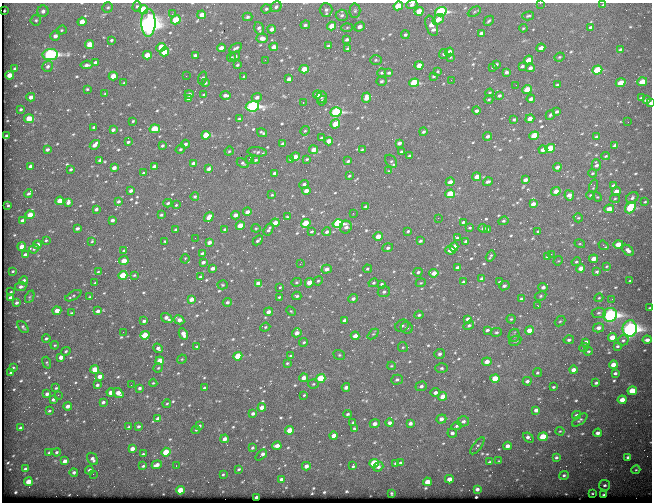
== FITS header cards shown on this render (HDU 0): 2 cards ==
NAXIS1  =                  650
NAXIS2  =                  500

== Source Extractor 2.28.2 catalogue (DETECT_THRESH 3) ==
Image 650 x 500 px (HDU 0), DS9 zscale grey, 1 PNG px = 1 image px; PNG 654 x 504 px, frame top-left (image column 1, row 500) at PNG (2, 3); each listed source drawn as its Kron ellipse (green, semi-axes under 4 px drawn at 4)
Background 620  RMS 3.2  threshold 9.51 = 3 sigma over >= 5 px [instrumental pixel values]
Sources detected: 646; of the 646, the 500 brightest by FLUX_AUTO listed and drawn (146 fainter detections omitted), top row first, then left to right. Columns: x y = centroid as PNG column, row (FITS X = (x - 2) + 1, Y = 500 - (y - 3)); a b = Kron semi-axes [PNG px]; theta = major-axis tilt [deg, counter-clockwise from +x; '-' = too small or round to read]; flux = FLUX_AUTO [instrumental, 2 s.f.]
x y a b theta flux
540 3 2 2 - 400
412 4 5 4 - 650
603 5 4 3 - 230
137 6 5 4 - 390
398 6 5 4 - 5000
108 7 5 5 - 330
276 7 6 5 - 570
266 9 5 4 - 420
143 10 5 4 - 7300
326 10 7 6 - 650
4 11 2 2 - 210
43 11 5 5 - 710
355 11 7 5 88 420
419 11 5 4 - 3000
441 12 6 4 16 29000
474 12 7 4 29 260
172 14 2 2 - 530
202 15 4 4 - 1500
342 15 6 5 - 510
528 16 6 3 15 360
247 17 5 4 - 400
438 19 6 4 37 2200
36 20 5 5 - 360
176 20 5 4 - 6600
489 21 5 3 - 340
82 22 4 4 - 2700
148 23 14 7 89 170000
305 25 5 4 - 470
332 26 4 4 - 2900
432 26 11 5 -69 2100
347 27 5 3 - 260
360 27 5 4 - 1100
590 27 4 3 - 300
259 28 6 4 -75 620
523 28 4 3 - 220
272 29 4 3 - 1100
61 30 5 4 - 300
481 33 4 3 - 570
405 35 4 3 - 400
55 36 5 4 - 890
262 38 5 4 - 1300
347 39 4 3 - 440
111 40 4 3 - 320
90 45 4 4 - 4100
328 46 4 3 - 450
161 47 5 4 - 5200
274 47 4 4 - 1400
221 48 4 3 - 1400
236 48 7 4 29 500
541 48 4 3 - 1300
347 49 4 4 - 430
620 50 4 3 - 290
164 52 4 4 - 4000
449 52 4 3 - 1400
444 54 5 4 - 410
50 55 7 5 9 53000
147 55 4 4 - 2700
195 55 4 3 - 480
235 56 5 4 - 510
450 57 4 3 - 220
559 57 5 3 - 260
231 58 4 4 - 280
265 60 3 2 - 240
376 60 6 5 - 360
529 60 5 4 - 2300
95 62 3 3 - 390
496 64 4 3 - 370
87 65 6 4 6 660
237 65 3 3 - 330
419 65 4 4 - 1900
47 66 5 5 - 600
522 66 4 3 - 480
493 67 3 3 - 260
530 68 4 3 - 650
15 69 4 3 - 500
304 69 4 4 - 2900
597 70 5 4 - 11000
438 71 4 3 - 260
506 72 4 4 - 580
382 73 4 4 - 280
389 73 4 3 - 360
9 75 4 4 - 2200
113 76 4 4 - 2700
186 76 2 2 - 250
433 76 3 3 - 350
244 77 4 3 - 500
203 78 6 4 74 420
289 79 4 3 - 1300
451 80 2 2 - 1000
381 81 5 4 - 370
642 82 5 4 - 4200
124 83 4 3 - 260
205 83 3 3 - 380
414 83 5 4 - 14000
621 83 5 4 - 4800
516 85 2 2 - 300
557 85 4 3 - 360
87 89 3 3 - 240
527 90 5 4 - 4900
490 93 4 3 - 220
105 94 3 2 - 220
189 94 4 4 - 780
317 94 4 4 - 1700
203 95 4 3 - 230
225 95 5 3 - 910
499 96 3 3 - 420
31 97 4 4 - 930
257 97 5 4 - 790
321 97 6 5 - 470
366 98 5 4 - 1900
641 98 4 3 - 420
189 99 4 3 - 770
489 99 4 3 - 270
531 99 4 3 - 880
646 100 4 3 - 590
322 101 5 4 - 360
303 102 3 2 - 960
650 103 3 2 - 520
252 106 7 5 8 42000
21 109 4 3 - 300
476 111 4 3 - 700
336 112 6 4 19 28000
557 112 4 3 - 500
550 115 5 4 - 370
29 119 5 4 - 4500
239 119 4 3 - 300
514 119 4 3 - 390
530 119 4 4 - 1600
133 121 3 3 - 230
628 122 2 2 - 320
335 124 5 4 - 4500
94 127 3 3 - 380
155 129 5 4 - 5900
113 130 4 3 - 560
305 131 5 4 - 270
423 132 4 3 - 420
262 133 5 3 - 380
6 135 3 2 - 210
206 135 4 4 - 4900
488 136 4 4 - 570
534 136 5 4 - 8200
596 136 4 3 - 240
321 138 3 3 - 350
329 141 4 4 - 1800
128 142 3 3 - 390
399 143 4 3 - 750
185 144 4 3 - 620
283 144 4 3 - 850
95 145 5 3 - 1100
615 145 4 3 - 550
162 146 3 3 - 390
550 148 5 4 - 6300
47 149 4 3 - 590
180 149 5 2 - 330
362 149 4 3 - 210
313 150 4 4 - 1900
543 150 4 3 - 1300
229 151 5 4 - 230
401 151 3 3 - 270
257 152 9 4 -6 500
409 156 3 3 - 300
606 156 4 3 - 230
295 157 5 4 - 2500
249 159 2 2 - 2100
291 159 4 3 - 450
307 159 3 3 - 270
100 160 4 3 - 520
255 160 4 3 - 320
348 161 4 2 - 350
391 161 7 5 -53 400
193 163 4 3 - 710
243 163 6 3 -31 390
596 165 6 4 -88 640
31 166 4 3 - 770
154 166 4 3 - 830
557 167 4 3 - 1000
114 168 4 3 - 1000
71 169 3 3 - 340
209 169 4 3 - 880
389 171 4 3 - 210
143 173 3 3 - 330
275 173 3 3 - 530
592 173 4 3 - 230
349 176 3 3 - 250
477 177 4 4 - 2000
525 180 4 3 - 910
450 182 4 3 - 1400
488 182 5 3 - 490
304 184 5 3 - 560
613 185 4 3 - 490
594 186 6 3 74 310
131 191 4 3 - 660
306 191 4 4 - 2000
556 191 5 4 - 1600
616 191 4 3 - 1000
29 193 4 3 - 380
450 194 5 4 - 8700
272 195 4 3 - 230
569 195 5 4 - 1700
590 195 4 3 - 250
195 197 4 4 - 370
597 197 5 4 - 240
615 198 5 3 - 220
632 198 6 5 - 550
60 201 4 4 - 3900
118 201 4 3 - 410
68 202 4 3 - 750
645 202 3 2 - 250
168 203 4 3 - 390
533 204 4 3 - 1100
8 205 3 2 - 240
176 205 3 3 - 210
366 207 4 3 - 680
630 208 6 4 50 12000
96 209 4 3 - 460
609 209 5 4 - 2600
247 212 4 3 - 1000
353 213 3 2 - 250
30 215 4 4 - 2600
161 215 3 3 - 280
235 215 4 3 - 1300
209 217 5 4 - 2100
287 217 4 3 - 270
438 218 2 2 - 380
578 218 5 4 - 270
22 220 3 3 - 450
112 220 4 3 - 650
503 221 5 4 - 380
463 222 3 3 - 310
275 223 4 4 - 2200
306 223 5 4 - 6600
338 224 5 4 - 25000
240 226 4 4 - 4300
346 227 6 5 - 870
77 228 4 3 - 500
256 228 4 4 - 210
470 228 3 3 - 300
483 228 4 3 - 590
225 229 3 3 - 360
269 229 6 3 59 520
487 229 4 3 - 220
176 230 3 3 - 390
408 231 3 3 - 310
538 231 3 3 - 240
311 232 3 3 - 340
327 232 4 3 - 620
378 236 4 4 - 2400
195 238 2 2 - 270
457 238 4 3 - 430
46 240 3 3 - 270
258 240 6 3 42 480
92 241 3 3 - 230
165 241 3 3 - 260
420 241 3 3 - 380
466 241 3 2 - 310
209 242 4 3 - 960
580 244 5 3 - 220
618 244 5 4 - 3100
37 245 4 4 - 1000
603 245 5 3 - 1300
22 247 4 4 - 2100
454 247 4 4 - 2300
388 248 5 4 - 540
34 249 5 4 - 270
450 250 5 4 - 2200
628 250 6 4 -43 820
124 251 4 3 - 500
202 253 3 3 - 310
551 254 2 2 - 1200
25 255 4 3 - 950
490 256 6 3 57 290
547 257 3 3 - 330
185 259 5 4 - 270
593 259 4 4 - 1800
124 261 5 4 - 3100
558 261 5 4 - 210
203 262 4 3 - 740
576 262 5 4 - 320
300 264 3 2 - 210
607 266 4 3 - 210
458 267 4 3 - 530
213 268 4 3 - 880
581 268 4 4 - 1800
327 269 5 4 - 1200
367 269 4 3 - 280
13 271 3 2 - 260
98 272 3 3 - 240
418 272 4 4 - 410
597 272 4 4 - 390
434 273 5 4 - 1900
123 275 4 4 - 7200
134 275 3 2 - 210
200 277 3 3 - 280
482 279 4 3 - 540
24 280 4 4 - 410
318 281 5 4 - 290
630 281 3 2 - 240
296 282 5 4 - 310
463 282 3 3 - 480
499 282 3 3 - 280
95 283 3 3 - 290
258 283 4 3 - 1100
309 283 5 4 - 2800
373 283 5 4 - 330
421 283 5 4 - 250
382 284 4 3 - 330
222 285 5 4 - 280
504 286 5 4 - 620
21 287 5 4 - 690
280 287 3 3 - 250
543 287 5 4 - 780
11 292 3 2 - 220
384 292 6 5 - 520
73 296 9 3 29 320
297 296 4 3 - 360
541 296 6 4 28 360
30 297 6 4 65 360
90 297 3 2 - 240
279 297 3 3 - 230
11 298 4 3 - 1500
353 298 5 4 - 740
599 298 4 4 - 250
191 299 4 3 - 1500
521 299 4 3 - 490
612 299 2 2 - 260
227 302 4 4 - 500
17 303 3 3 - 470
538 306 3 2 - 510
650 308 3 2 - 250
57 311 4 4 - 2500
98 311 4 3 - 930
291 311 5 4 - 250
268 312 4 4 - 1100
71 313 3 3 - 230
599 313 7 5 3 510
419 315 4 4 - 310
610 315 7 7 - 80000
167 318 6 4 -35 1000
468 319 4 3 - 970
511 319 4 4 - 270
179 320 5 4 - 1400
345 320 4 3 - 720
144 321 4 3 - 550
560 321 6 4 40 350
469 325 5 4 - 500
402 326 7 6 - 510
23 327 7 4 -51 370
265 327 5 4 - 290
407 328 6 5 - 500
598 328 5 4 - 950
630 328 8 7 - 99000
487 330 4 3 - 510
530 330 4 4 - 2700
123 332 2 2 - 380
496 332 5 4 - 370
297 333 5 4 - 1300
183 334 6 4 -62 1300
373 334 6 4 42 340
145 335 5 4 - 4400
514 335 6 5 - 660
355 336 4 3 - 1400
612 337 4 4 - 3800
46 338 4 4 - 370
569 340 5 4 - 490
623 340 5 5 - 430
647 340 4 3 - 830
515 341 6 4 26 500
304 342 4 3 - 330
586 342 4 3 - 1000
55 345 4 4 - 220
617 346 3 3 - 350
197 347 3 3 - 360
403 347 5 5 - 310
158 348 5 4 - 720
584 348 5 4 - 310
66 351 5 3 - 290
588 351 4 3 - 260
439 354 5 5 - 530
339 355 6 4 -21 310
238 356 4 4 - 6800
290 356 4 3 - 230
61 357 4 3 - 1600
182 359 5 4 - 210
160 361 4 4 - 4600
487 362 5 4 - 1600
47 363 6 3 -71 250
287 363 4 3 - 280
613 365 4 4 - 2100
391 366 4 3 - 220
13 368 3 2 - 230
158 368 5 4 - 270
442 368 6 5 - 390
95 369 4 4 - 4600
573 370 4 3 - 1300
10 373 3 2 - 220
537 373 5 4 - 290
615 373 4 3 - 500
100 376 4 4 - 1700
304 378 4 4 - 1500
321 378 5 4 - 11000
495 379 4 4 - 6200
397 380 6 5 - 500
527 381 4 4 - 710
153 383 4 4 - 220
596 383 3 3 - 380
313 384 5 4 - 330
97 385 3 3 - 460
131 385 2 2 - 270
421 386 6 4 18 590
346 387 4 3 - 960
553 387 3 3 - 290
56 388 3 3 - 240
139 388 3 3 - 480
204 388 3 3 - 510
632 391 5 4 - 6300
111 392 4 3 - 2200
435 392 5 4 - 870
118 393 6 4 -38 2000
47 394 4 3 - 770
58 395 3 2 - 340
304 395 3 3 - 220
443 396 4 4 - 2600
53 400 4 3 - 500
622 400 4 4 - 2400
103 402 4 3 - 550
167 404 4 3 - 220
68 406 4 3 - 1100
262 407 4 4 - 2200
536 410 4 3 - 890
49 411 4 3 - 250
253 414 4 3 - 650
348 414 4 3 - 350
576 415 5 4 - 470
158 419 4 3 - 1200
441 419 5 4 - 1100
580 420 9 4 37 410
463 421 6 5 - 670
353 422 3 3 - 260
390 423 4 4 - 780
410 423 4 3 - 730
375 424 5 4 - 990
138 426 4 3 - 480
199 426 4 3 - 530
456 426 5 4 - 340
129 427 4 3 - 620
20 428 4 3 - 750
355 429 3 3 - 320
196 430 4 4 - 220
290 430 4 4 - 4200
560 431 4 4 - 220
452 433 5 4 - 670
598 433 4 4 - 1000
334 436 4 4 - 1600
543 437 5 4 - 8000
528 438 6 3 -39 780
225 439 4 3 - 1200
277 446 4 4 - 1400
477 446 10 4 53 410
507 446 4 3 - 1300
252 448 3 3 - 320
132 449 4 3 - 1400
49 452 4 3 - 330
56 452 4 4 - 390
166 452 5 4 - 6200
143 454 3 3 - 270
261 455 6 3 42 1300
556 457 4 3 - 400
628 457 4 3 - 520
93 459 7 5 -57 790
65 461 4 4 - 1200
499 461 4 3 - 210
489 462 4 3 - 250
374 463 5 4 - 8400
396 463 3 3 - 310
400 463 4 3 - 470
157 465 5 3 - 1600
143 466 4 3 - 330
176 466 3 2 - 220
306 466 4 3 - 1100
353 466 3 3 - 280
378 467 5 4 - 770
25 469 3 3 - 540
239 469 3 3 - 270
89 470 4 4 - 650
636 470 4 4 - 270
74 472 4 4 - 560
93 474 2 2 - 280
223 474 3 3 - 240
564 475 5 4 - 390
449 479 4 4 - 1900
282 480 4 3 - 1200
28 482 4 4 - 3300
427 482 4 4 - 3200
605 485 5 5 - 490
477 489 4 3 - 750
180 490 4 4 - 5500
391 493 3 2 - 250
592 493 3 2 - 220
604 495 3 3 - 290
256 497 3 3 - 700
At the frame edge (FLAGS 8, measured only in part): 5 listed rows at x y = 540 3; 412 4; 398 6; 650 103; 650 308
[146 fainter detections neither listed nor drawn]